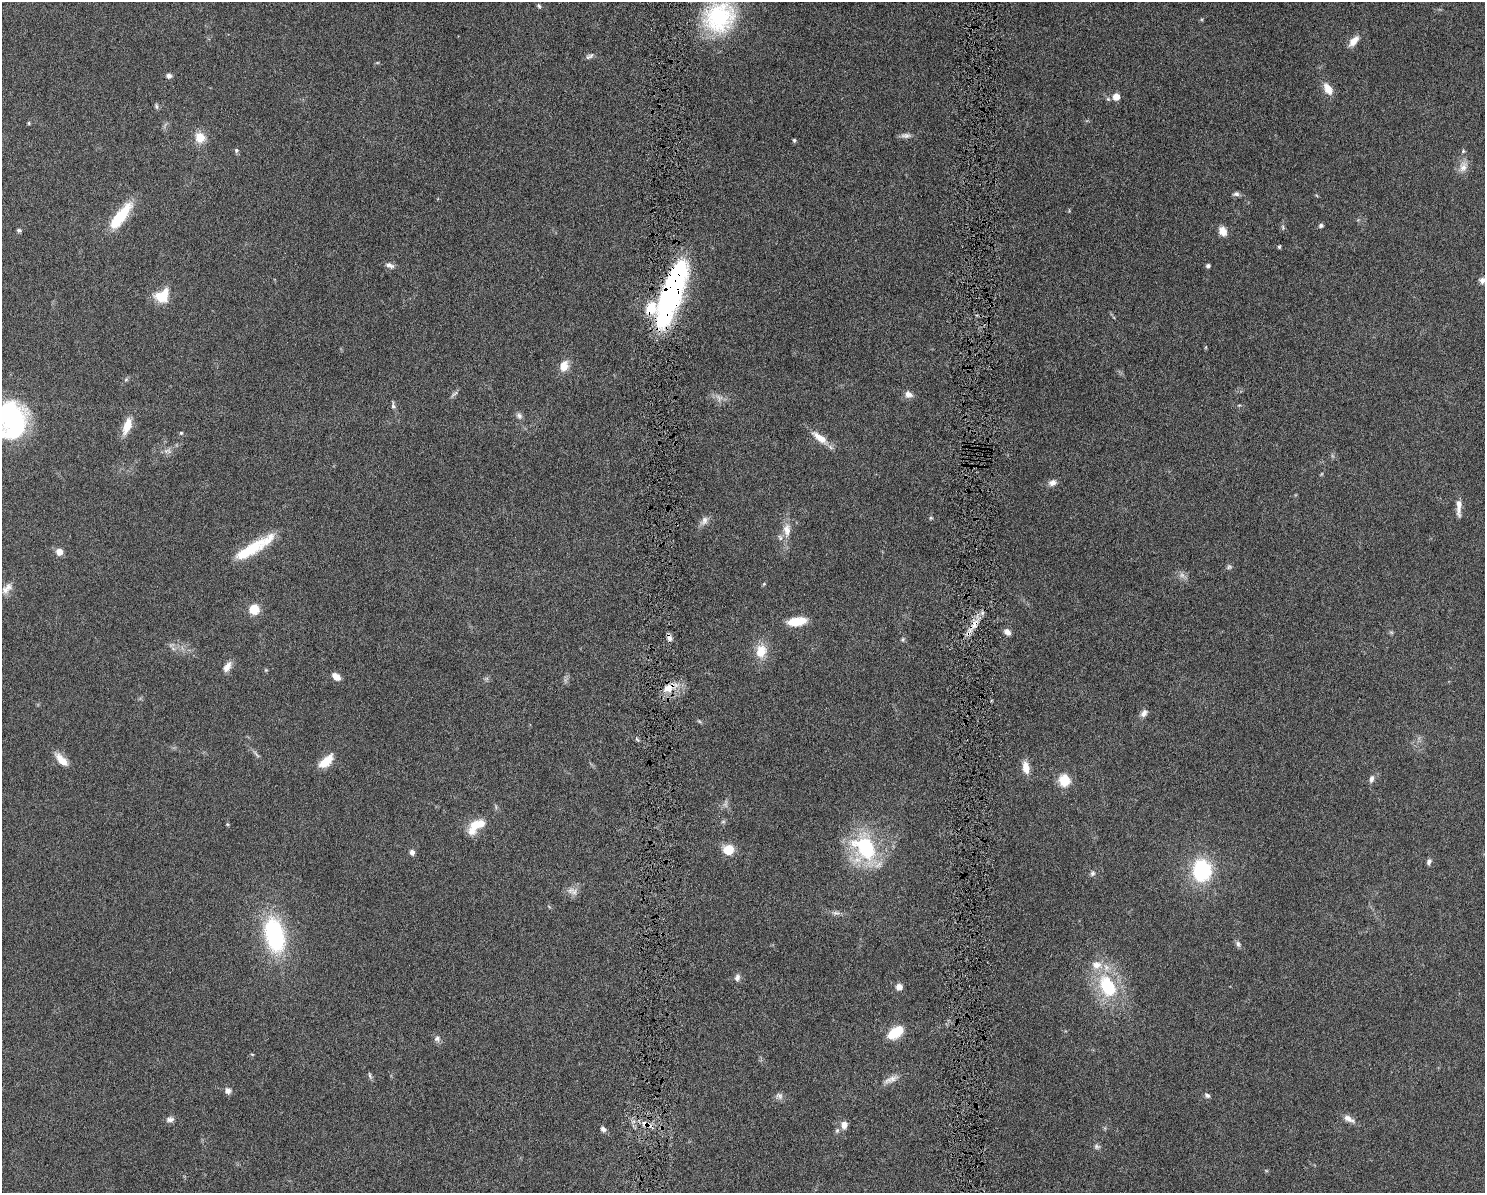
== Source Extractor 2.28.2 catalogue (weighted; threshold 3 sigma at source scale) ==
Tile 5 of 3 x 4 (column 2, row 2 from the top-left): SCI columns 1621-3103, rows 2392-3582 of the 4818 x 4785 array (HDU 1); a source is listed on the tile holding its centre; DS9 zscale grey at full resolution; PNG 1487 x 1195 px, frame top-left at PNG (2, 2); no overlay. Shown black and unused: <1% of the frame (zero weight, under 6 of 12 exposures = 3% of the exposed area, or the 3 px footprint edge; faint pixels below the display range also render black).
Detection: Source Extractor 2.28.2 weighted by HDU 2 'WHT'; one run over the whole footprint, this tile lists its part. Background 0.0865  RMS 0.0047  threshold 0.0191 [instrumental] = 3 sigma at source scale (4.09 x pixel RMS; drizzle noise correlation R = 1.36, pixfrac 0.8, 0.05/0.05 arcsec/px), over >= 5 px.
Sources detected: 115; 3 too faint to see at this stretch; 3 inside a brighter object's white glare — not listed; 7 inside a brighter listed object's ellipse — not listed separately; the other 102 listed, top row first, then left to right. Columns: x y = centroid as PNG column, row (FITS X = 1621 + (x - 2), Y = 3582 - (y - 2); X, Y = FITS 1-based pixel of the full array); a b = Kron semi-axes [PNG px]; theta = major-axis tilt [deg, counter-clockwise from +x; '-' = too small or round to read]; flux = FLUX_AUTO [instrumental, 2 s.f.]
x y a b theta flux
539 6 7 5 -62 0.8
719 17 42 38 40 43
1354 41 15 8 50 3.7
590 56 12 6 29 1.3
169 76 7 5 -8 1.4
1328 89 13 8 -57 5
1116 97 5 5 - 6.2
156 106 8 5 -80 0.84
29 123 5 3 - 0.47
906 135 14 7 -2 1.8
200 137 11 10 - 6.6
794 140 5 4 - 0.61
236 150 6 5 - 0.81
1463 151 5 4 - 0.54
1463 167 16 11 72 3.6
1236 194 9 6 6 1.2
121 216 35 11 53 16
1321 225 5 5 - 0.93
1283 227 7 5 -71 0.8
19 230 6 5 - 0.73
1223 231 12 9 -61 3.5
1279 247 4 3 - 0.53
390 265 13 6 -22 1.8
1208 266 5 4 - 0.88
1482 280 8 7 - 1.6
162 296 13 11 36 12
669 298 49 19 74 100
1206 347 5 3 - 0.4
564 366 14 11 69 4.4
126 380 6 4 2 0.6
454 394 14 3 38 1
908 394 9 7 -35 2.5
393 406 11 5 -89 1
519 416 9 8 - 1.5
12 419 36 32 64 67
127 426 21 9 71 6.2
181 433 4 4 - 0.54
820 438 25 9 -37 5.7
167 451 12 6 2 1.7
1052 483 11 8 18 2.1
1459 507 23 6 89 3.3
931 518 5 5 - 0.47
704 521 14 9 54 2.4
787 530 21 11 -90 5.5
253 547 26 17 30 12
59 552 6 6 - 3.7
1229 567 7 6 - 0.87
1182 575 9 6 -21 1.7
764 584 5 4 - 0.44
8 586 10 10 - 2.4
254 609 9 9 - 7.8
797 621 19 8 7 10
974 624 20 7 49 4.7
1007 632 8 6 -44 2.1
1391 632 7 4 -19 0.62
669 637 9 5 -69 1.7
903 639 6 5 - 0.67
761 651 17 14 80 7.4
227 667 13 8 58 3.2
266 670 5 4 - 0.46
336 676 10 7 -38 2.9
669 688 19 10 35 6
1144 713 10 7 55 2
699 721 7 4 -19 0.57
637 739 7 3 -52 0.6
256 754 16 3 -52 1.1
61 759 19 8 -47 5.1
326 761 20 9 42 7.1
1026 767 16 8 -81 4.4
1371 779 11 6 75 1.6
1064 780 6 6 - 33
723 822 6 4 1 0.65
227 824 6 4 -71 0.48
474 825 16 14 46 6.4
865 848 39 32 -63 35
728 849 10 9 - 8.6
412 852 7 6 - 1.5
1429 862 8 5 73 1.3
1202 870 24 21 89 30
1092 873 8 6 46 1.1
570 890 12 8 27 2.6
836 913 10 6 0 1.5
274 935 29 16 -76 54
1238 944 9 6 -71 1.2
737 978 9 6 77 1.7
1108 986 28 18 -63 26
899 987 8 7 - 2.4
896 1032 18 9 33 12
437 1038 9 9 - 1.5
252 1054 5 3 - 0.35
370 1075 10 4 -71 0.79
891 1079 23 8 23 3.3
228 1091 7 7 - 1.9
1207 1095 8 5 -39 1.1
779 1096 11 9 -11 1.7
170 1119 11 7 9 1.7
1349 1119 17 7 -28 2.8
645 1123 12 7 -21 3.2
844 1125 8 7 - 3.3
603 1129 7 6 - 1.4
837 1130 7 5 69 0.87
1097 1147 9 7 -11 1.1
Overlapping masked pixels (flux is a lower limit): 5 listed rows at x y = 669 298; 974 624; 669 637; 669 688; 645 1123
Isophote crosses this tile's border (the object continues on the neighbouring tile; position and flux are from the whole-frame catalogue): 3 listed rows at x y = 719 17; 1482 280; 12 419